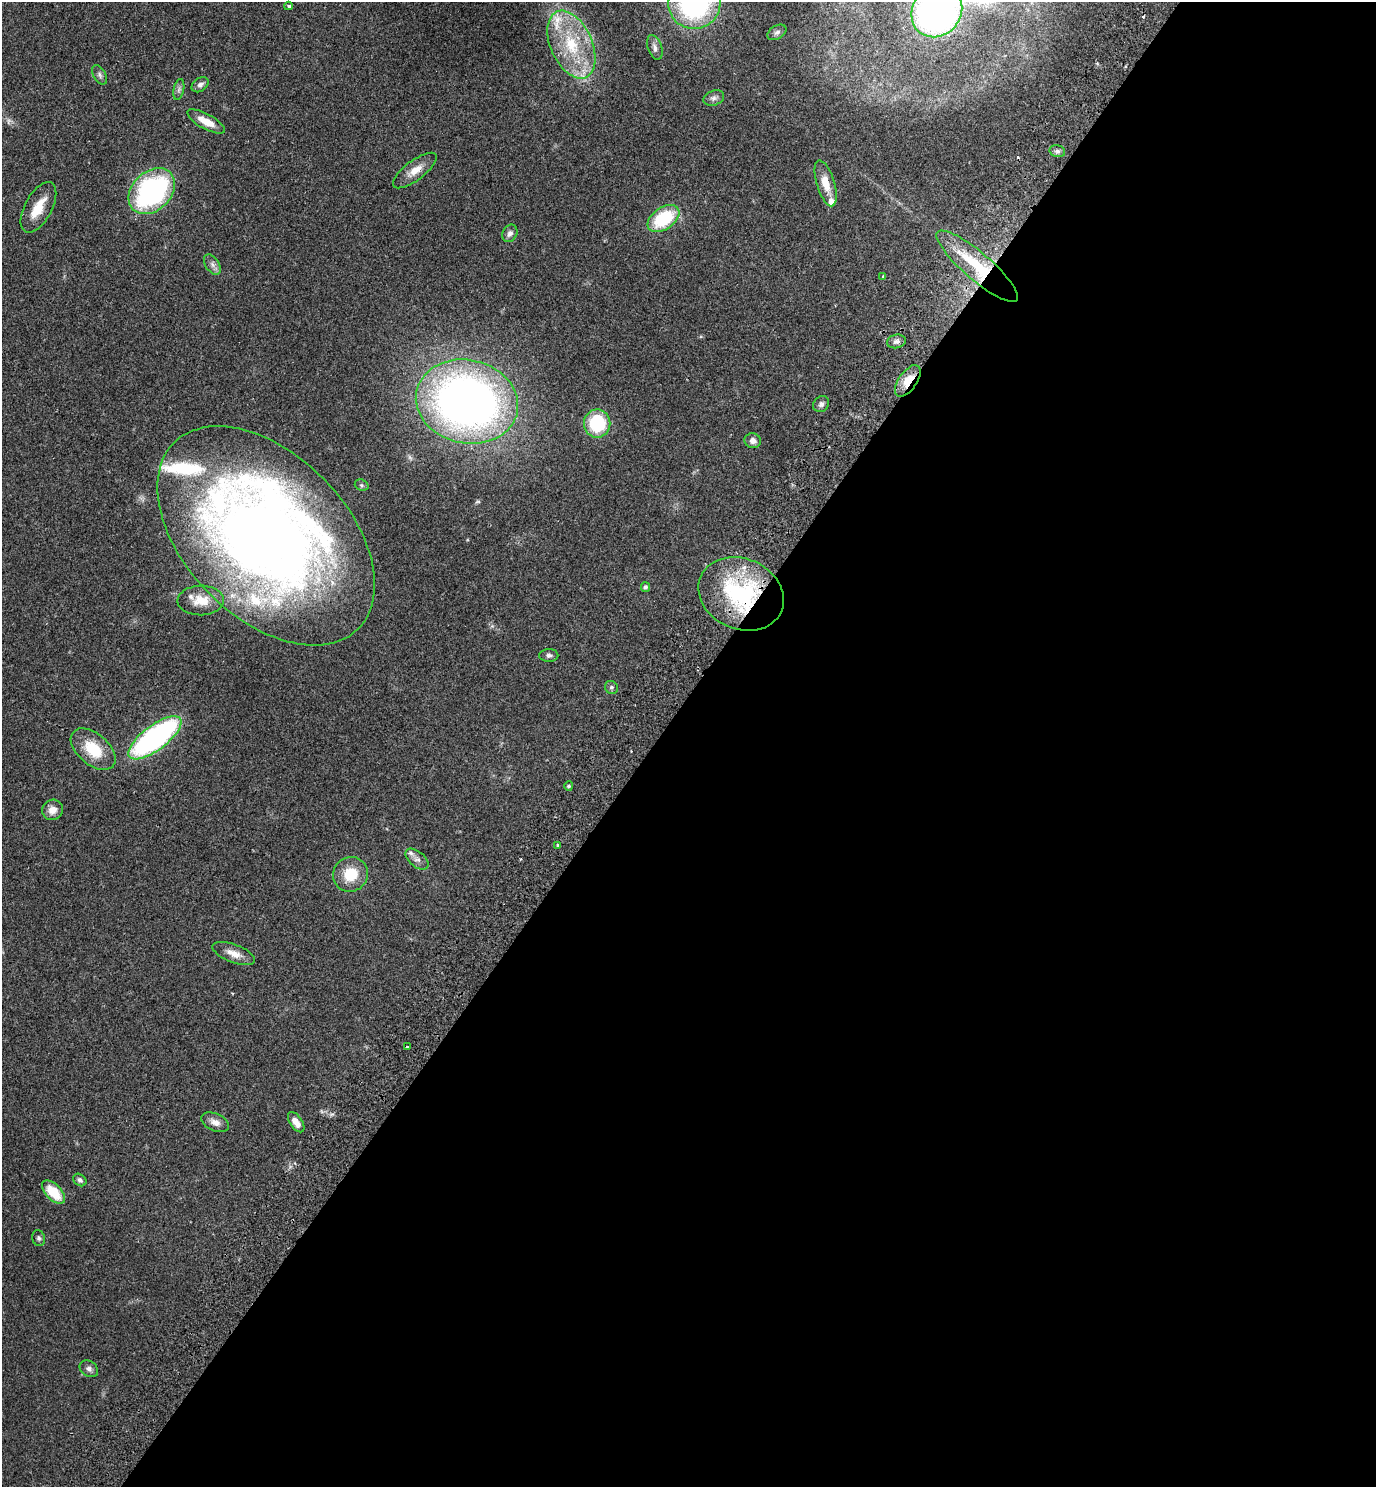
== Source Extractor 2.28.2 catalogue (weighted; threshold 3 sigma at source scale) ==
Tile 12 of 4 x 4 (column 4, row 3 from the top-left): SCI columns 4325-5698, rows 1528-3012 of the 6042 x 6022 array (HDU 1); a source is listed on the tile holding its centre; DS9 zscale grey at full resolution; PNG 1378 x 1489 px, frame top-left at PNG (2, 2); each listed source drawn as its Kron ellipse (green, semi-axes under 4 px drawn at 4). Shown black and unused: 53% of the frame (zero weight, under 2 of 3 exposures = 3% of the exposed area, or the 3 px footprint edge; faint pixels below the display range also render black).
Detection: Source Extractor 2.28.2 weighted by HDU 2 'WHT'; one run over the whole footprint, this tile lists its part. Background 0.0878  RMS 0.008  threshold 0.036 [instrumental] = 3 sigma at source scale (4.5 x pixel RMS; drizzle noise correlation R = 1.50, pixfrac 1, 0.05/0.05 arcsec/px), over >= 5 px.
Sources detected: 62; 1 too faint to see at this stretch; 3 cosmic-ray / hot-pixel residue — neither listed nor drawn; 9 inside a brighter listed object's ellipse — not listed separately; the other 49 listed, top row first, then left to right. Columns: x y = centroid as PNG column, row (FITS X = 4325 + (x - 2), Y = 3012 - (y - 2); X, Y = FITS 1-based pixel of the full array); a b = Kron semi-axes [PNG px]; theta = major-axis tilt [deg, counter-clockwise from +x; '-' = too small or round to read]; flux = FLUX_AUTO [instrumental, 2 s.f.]
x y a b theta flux
694 3 26 26 - 160
288 6 4 3 - 1.3
937 11 27 24 51 330
777 32 10 6 32 2.6
571 45 36 21 -66 48
655 47 13 7 -71 3.8
100 75 10 6 -59 2.4
200 85 9 6 36 2.8
179 89 11 5 78 2.4
714 98 10 7 20 2.9
206 121 21 7 -28 12
1057 151 8 6 -14 2.1
415 171 26 10 37 10
826 183 24 9 -73 12
152 191 26 19 44 150
38 207 28 13 62 16
663 219 18 11 34 47
510 233 9 7 61 3.2
212 264 11 6 -57 3.6
977 266 52 13 -41 52
883 276 4 2 - 0.63
896 341 9 6 12 2.5
908 381 18 9 54 13
467 402 51 41 -13 520
821 404 9 7 46 2.6
597 423 14 13 - 45
753 441 8 7 - 4.3
362 485 7 5 -20 1.5
266 536 131 81 -46 920
645 587 5 4 - 2
741 594 44 35 -24 100
201 600 23 15 1 15
549 655 9 6 1 2.4
611 687 7 6 - 1.7
155 738 32 12 37 190
93 749 26 15 -40 25
569 786 5 4 - 1
52 810 10 10 - 6.9
558 845 4 3 - 1.3
417 859 13 7 -39 4.2
350 874 18 17 - 21
234 953 22 9 -21 8.4
407 1047 3 3 - 3.2
215 1122 15 8 -24 5.6
296 1122 11 6 -55 6.7
80 1180 7 5 -37 2.3
53 1192 14 8 -46 23
39 1238 8 6 -74 1.9
89 1369 10 7 -34 3.1
Overlapping masked pixels (flux is a lower limit): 4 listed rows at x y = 977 266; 908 381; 266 536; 741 594
Isophote crosses this tile's border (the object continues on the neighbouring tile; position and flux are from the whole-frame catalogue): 3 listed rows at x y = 694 3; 937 11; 266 536